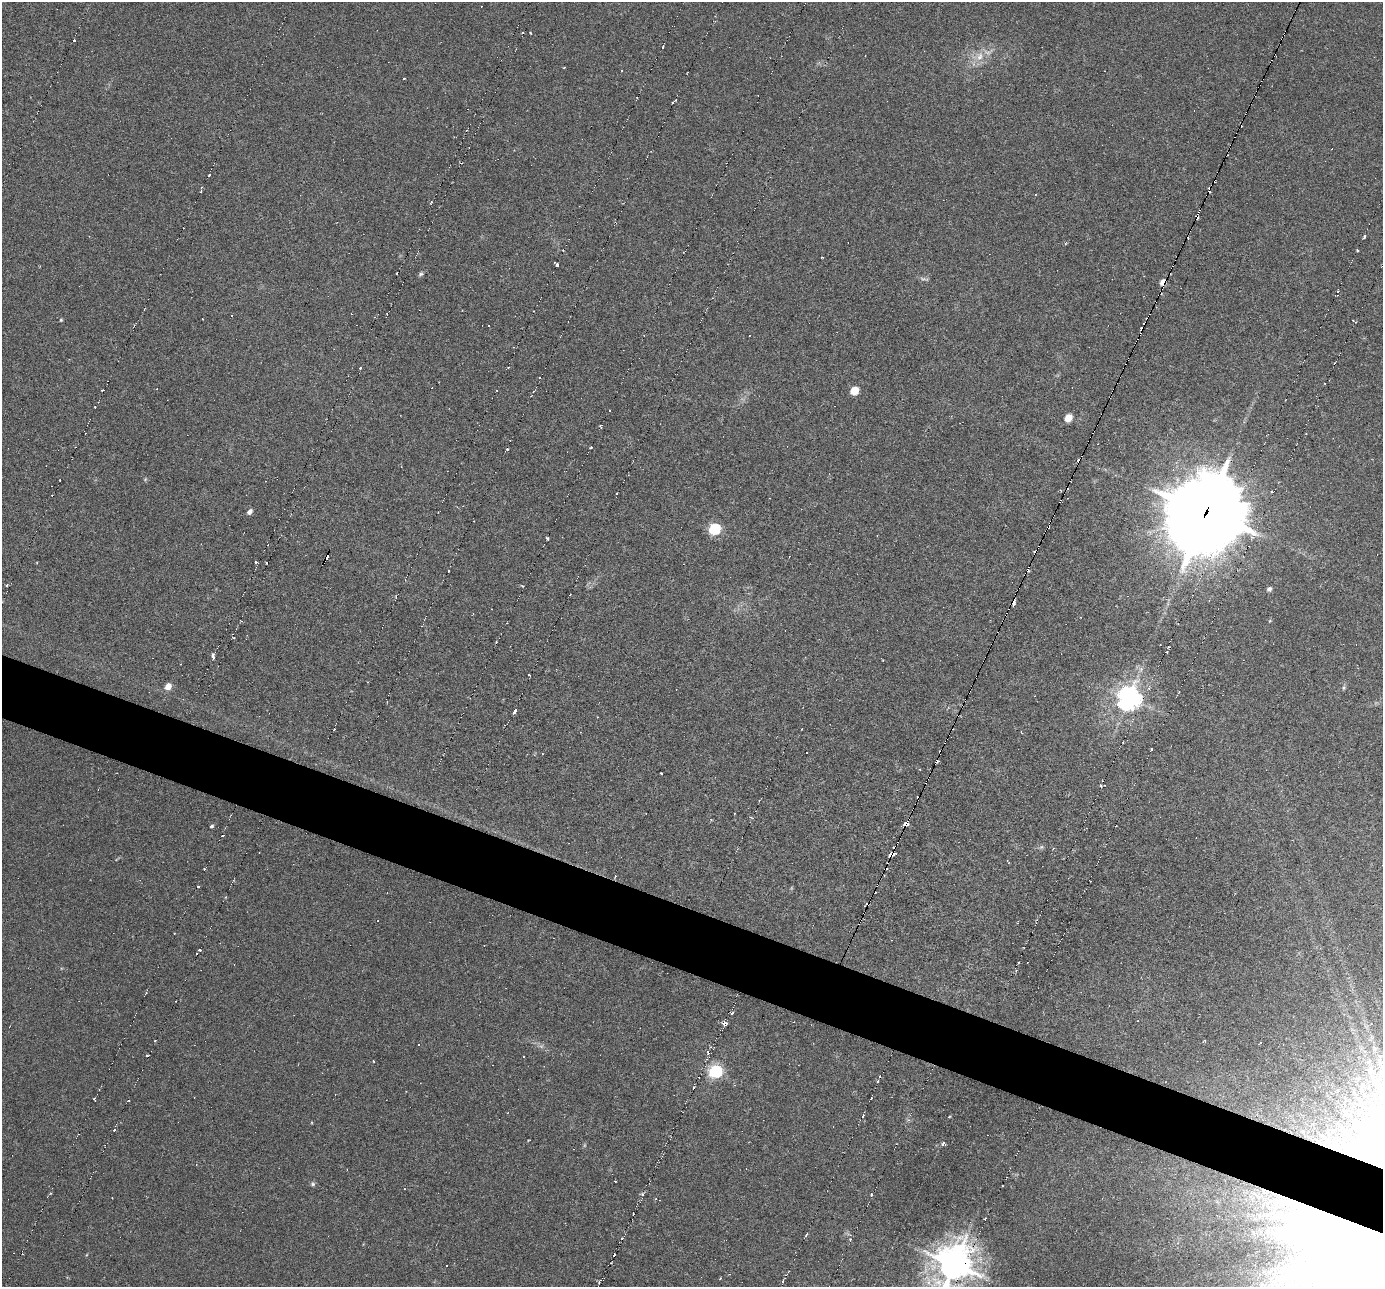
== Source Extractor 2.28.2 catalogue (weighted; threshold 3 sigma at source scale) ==
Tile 6 of 4 x 4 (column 2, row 2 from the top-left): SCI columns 1382-2762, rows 2711-3995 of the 5556 x 5578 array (HDU 1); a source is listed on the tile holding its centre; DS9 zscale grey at full resolution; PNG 1385 x 1289 px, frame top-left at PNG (2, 2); no overlay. Shown black and unused: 5% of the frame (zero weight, under 3 of 6 exposures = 2% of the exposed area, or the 3 px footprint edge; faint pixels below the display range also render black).
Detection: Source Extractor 2.28.2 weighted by HDU 2 'WHT'; one run over the whole footprint, this tile lists its part. Background -0.17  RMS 0.0059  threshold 0.0241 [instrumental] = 3 sigma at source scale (4.09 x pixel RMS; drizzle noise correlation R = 1.36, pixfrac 0.8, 0.05/0.05 arcsec/px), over >= 5 px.
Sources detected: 167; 1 too faint to see at this stretch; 73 cosmic-ray / hot-pixel residue — not listed; the other 93 listed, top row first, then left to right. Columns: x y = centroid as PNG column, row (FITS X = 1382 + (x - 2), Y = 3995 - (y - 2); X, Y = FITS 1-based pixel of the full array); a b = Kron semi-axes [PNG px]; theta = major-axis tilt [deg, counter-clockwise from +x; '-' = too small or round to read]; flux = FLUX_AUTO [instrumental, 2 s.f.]
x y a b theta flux
530 33 3 2 - 0.49
74 40 3 3 - 1.4
663 47 3 3 - 0.96
979 56 15 9 79 6.1
564 68 3 2 - 0.51
404 78 3 3 - 1.4
672 103 3 2 - 1
209 175 3 3 - 2.2
201 192 2 2 - 0.49
1197 216 4 3 - 2.2
1364 237 4 3 - 2.1
1358 251 3 2 - 0.58
821 257 3 2 - 0.57
556 265 4 4 - 4.2
397 273 3 2 - 0.49
421 274 7 5 18 1
1163 282 5 4 - 7.4
1338 291 3 2 - 0.84
61 320 4 3 - 0.59
134 325 3 2 - 0.46
489 326 3 2 - 1.1
360 368 3 2 - 1.3
102 390 3 2 - 0.66
854 391 6 5 - 16
1068 418 6 5 - 12
591 447 3 2 - 0.85
507 449 3 2 - 0.67
145 479 5 4 - 0.65
60 480 3 2 - 0.81
249 512 5 4 - 2.6
1206 512 28 25 51 5500
474 521 2 2 - 0.41
1048 527 4 3 - 2.7
714 529 7 6 - 59
547 539 4 3 - 0.91
327 557 6 3 63 21
37 562 3 2 - 0.46
256 562 3 3 - 0.61
266 563 3 2 - 0.69
7 585 3 3 - 0.78
522 586 4 3 - 0.62
1269 589 5 4 - 1.5
1014 602 6 3 79 2.8
1270 621 5 4 - 0.55
234 638 5 5 - 1.1
1166 652 3 2 - 1
213 656 6 3 -83 3
180 664 3 2 - 0.41
168 686 6 5 - 6.3
1149 688 5 4 - 0.97
1344 688 7 4 71 0.9
1129 698 9 8 - 480
387 702 3 2 - 0.46
514 711 6 3 67 4.8
1021 732 3 2 - 0.46
542 754 3 2 - 0.31
920 769 3 2 - 0.51
661 773 3 2 - 0.54
1101 786 3 3 - 1.3
759 800 3 3 - 0.65
212 826 5 4 - 0.93
1116 826 2 2 - 0.46
223 835 3 2 - 0.53
1041 847 6 6 - 1.1
892 855 8 3 29 3.8
1008 862 5 2 - 0.46
204 869 4 2 - 0.54
199 950 4 2 - 0.67
732 1013 5 3 - 0.78
1138 1021 3 2 - 0.39
724 1023 6 4 -12 2.3
707 1052 5 3 - 1.1
147 1055 4 3 - 0.51
524 1057 3 2 - 0.53
373 1061 4 2 - 0.33
715 1071 7 6 - 110
878 1081 3 2 - 1.6
693 1088 3 2 - 0.87
94 1099 4 2 - 0.86
863 1116 3 3 - 1
114 1130 3 3 - 1.2
943 1144 4 4 - 1.8
615 1181 3 3 - 0.73
313 1184 7 6 - 1.1
871 1195 3 3 - 1.1
656 1199 4 4 - 0.88
633 1214 2 2 - 0.65
850 1239 4 4 - 0.82
926 1252 15 7 -35 4
614 1254 3 3 - 3.2
954 1264 12 10 66 1400
446 1266 3 2 - 1
720 1278 3 2 - 0.44
Overlapping masked pixels (flux is a lower limit): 7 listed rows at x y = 1197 216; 1163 282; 1206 512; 1048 527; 327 557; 1014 602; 892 855
Isophote crosses this tile's border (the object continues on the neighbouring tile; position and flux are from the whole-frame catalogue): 1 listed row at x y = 954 1264
Unlisted compact peaks at least as high as the median listed source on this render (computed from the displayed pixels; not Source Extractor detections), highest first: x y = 642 1194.